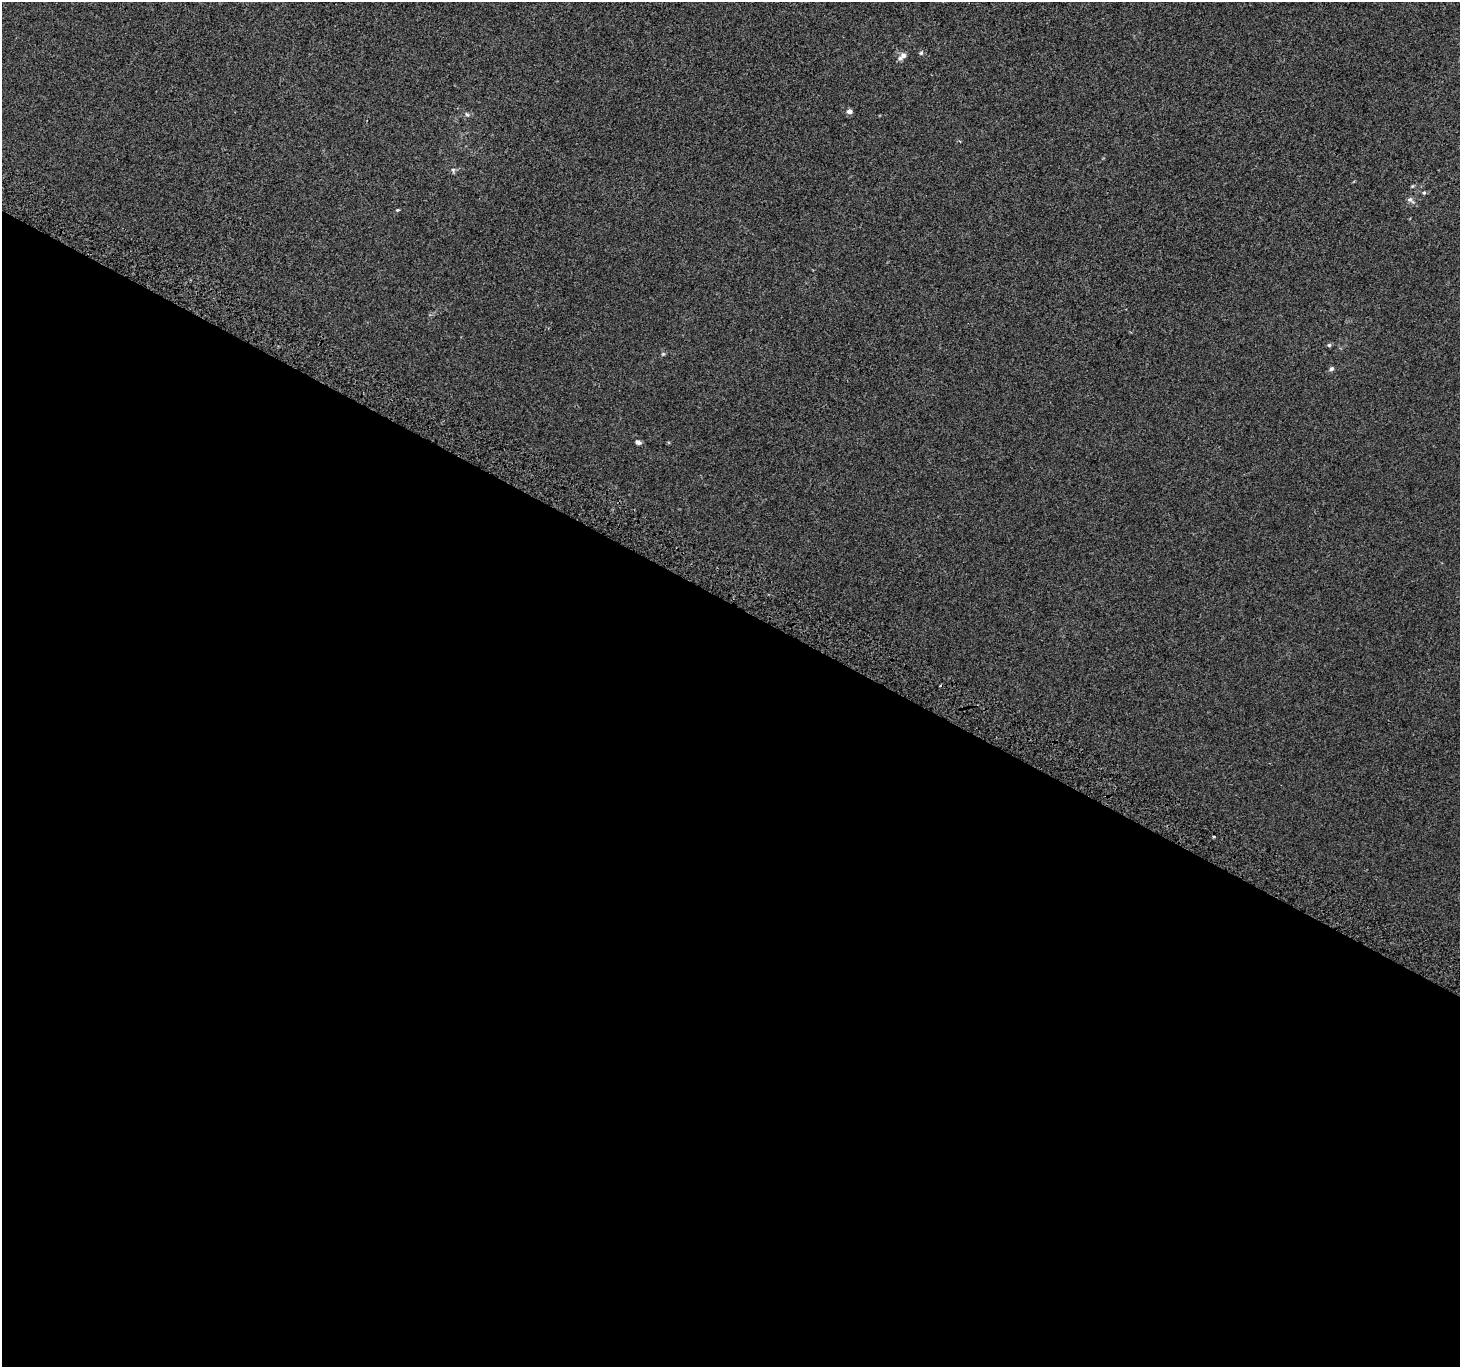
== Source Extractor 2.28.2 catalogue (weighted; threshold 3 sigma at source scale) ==
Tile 14 of 4 x 4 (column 2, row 4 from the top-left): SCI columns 1489-2946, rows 301-1665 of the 5888 x 5996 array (HDU 1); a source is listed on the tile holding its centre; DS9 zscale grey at full resolution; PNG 1462 x 1369 px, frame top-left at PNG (2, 2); no overlay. Shown black and unused: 56% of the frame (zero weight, under 2 of 3 exposures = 2% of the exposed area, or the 3 px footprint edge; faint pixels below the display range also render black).
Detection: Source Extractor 2.28.2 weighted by HDU 2 'WHT'; one run over the whole footprint, this tile lists its part. Background 2.98e-04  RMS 0.0073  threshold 0.0327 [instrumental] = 3 sigma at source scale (4.5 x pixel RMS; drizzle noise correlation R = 1.50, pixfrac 1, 0.0396/0.0396 arcsec/px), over >= 5 px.
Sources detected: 16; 2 cosmic-ray / hot-pixel residue — not listed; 1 inside a brighter listed object's ellipse — not listed separately; the other 13 listed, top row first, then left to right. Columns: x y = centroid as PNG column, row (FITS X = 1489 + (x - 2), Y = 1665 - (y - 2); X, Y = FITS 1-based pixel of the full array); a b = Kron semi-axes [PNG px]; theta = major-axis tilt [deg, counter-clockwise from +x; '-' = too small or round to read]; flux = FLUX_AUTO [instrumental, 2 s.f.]
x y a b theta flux
921 53 6 5 - 1.1
903 55 8 7 - 2.9
849 111 6 5 - 2.6
467 114 6 4 -30 1.2
453 170 7 5 -76 1.4
1412 186 5 4 - 0.72
1424 193 5 4 - 0.95
1410 200 11 7 -39 2.4
397 210 4 4 - 0.7
1329 345 5 5 - 1
663 354 6 4 43 0.9
1331 369 6 5 - 1.5
638 442 7 5 -34 2